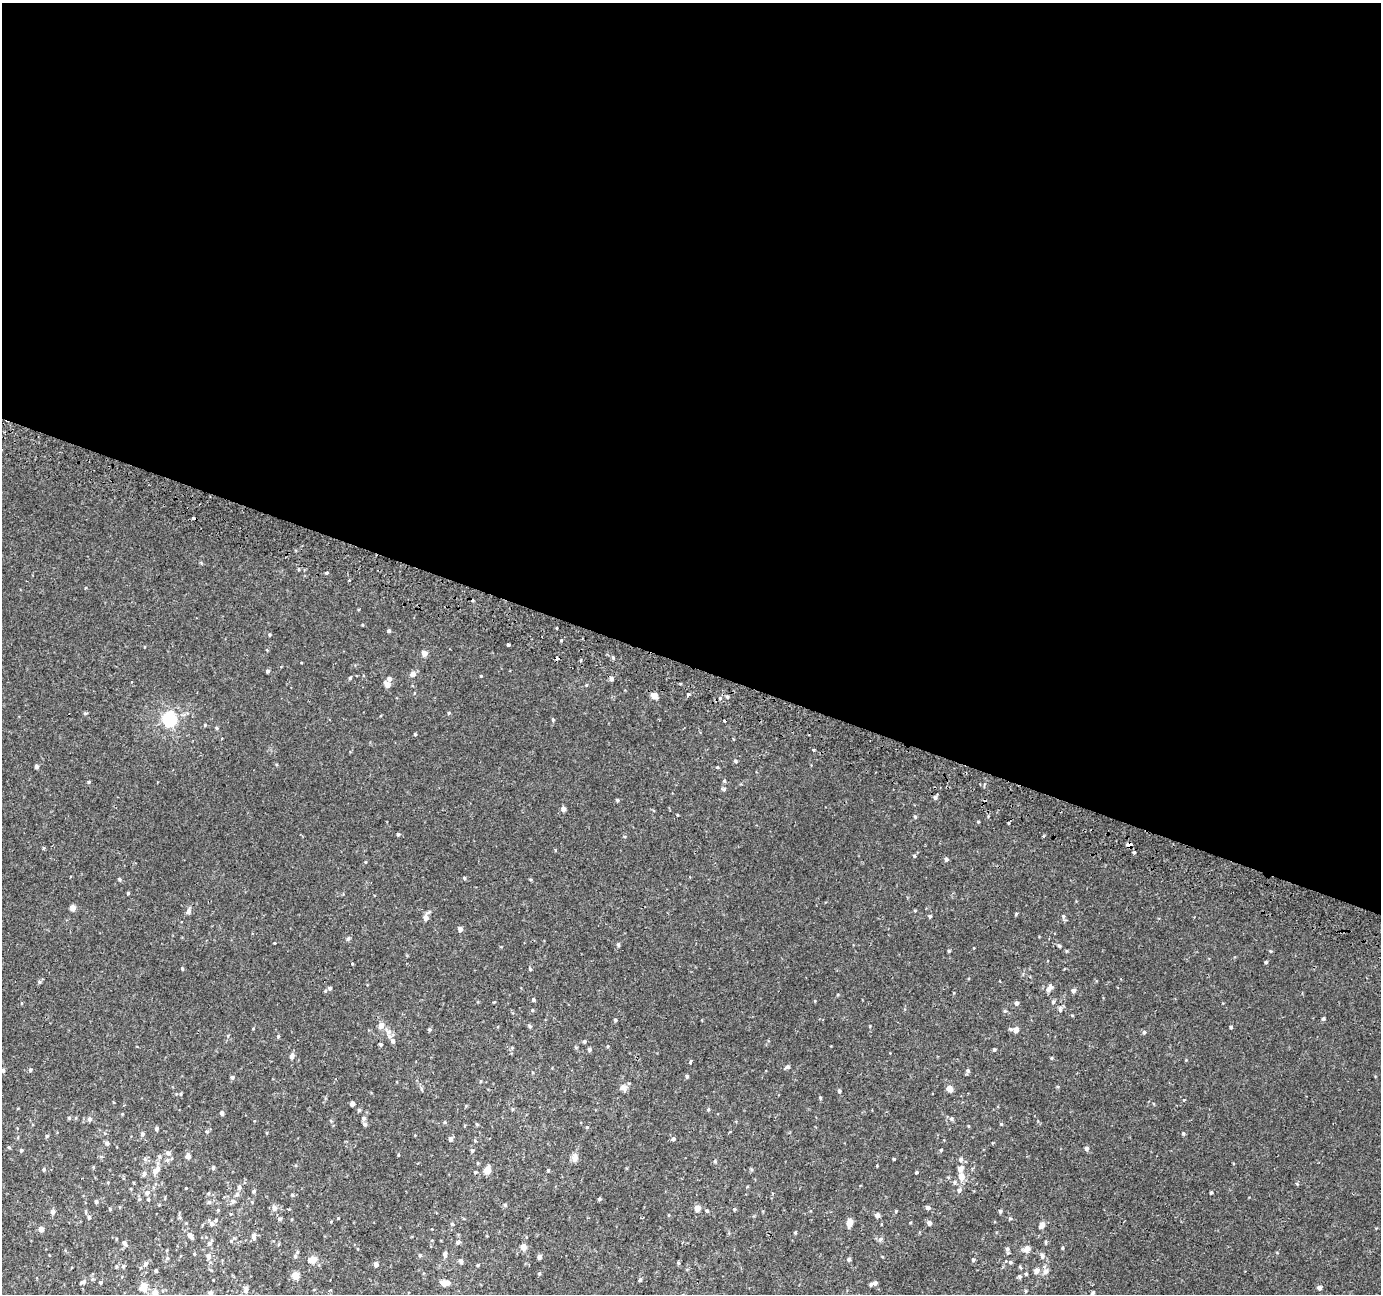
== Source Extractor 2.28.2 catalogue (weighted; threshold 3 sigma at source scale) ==
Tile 3 of 4 x 4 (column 3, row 1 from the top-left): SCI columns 2781-4159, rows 4193-5484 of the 5553 x 5736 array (HDU 1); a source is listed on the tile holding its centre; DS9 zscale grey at full resolution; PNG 1383 x 1296 px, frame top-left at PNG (2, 3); no overlay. Shown black and unused: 51% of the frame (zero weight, under 2 of 3 exposures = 2% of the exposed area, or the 3 px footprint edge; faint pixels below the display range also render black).
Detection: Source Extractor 2.28.2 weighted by HDU 2 'WHT'; one run over the whole footprint, this tile lists its part. Background 9.87e-04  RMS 0.0028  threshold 0.0125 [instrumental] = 3 sigma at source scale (4.5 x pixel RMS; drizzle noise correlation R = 1.50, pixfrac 1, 0.0396/0.0396 arcsec/px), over >= 5 px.
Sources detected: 228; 3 cosmic-ray / hot-pixel residue — not listed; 4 inside a brighter listed object's ellipse — not listed separately; the other 221 listed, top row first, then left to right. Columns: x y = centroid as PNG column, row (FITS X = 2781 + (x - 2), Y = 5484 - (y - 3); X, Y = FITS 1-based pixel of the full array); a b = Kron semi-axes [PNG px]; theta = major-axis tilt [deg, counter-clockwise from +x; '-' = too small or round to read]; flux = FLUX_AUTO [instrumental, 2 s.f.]
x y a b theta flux
326 573 4 3 - 0.32
363 625 4 2 - 0.21
556 628 3 3 - 0.63
389 631 4 4 - 0.43
269 635 4 3 - 0.27
508 645 3 3 - 0.83
424 653 5 5 - 1.6
613 658 4 4 - 0.43
268 671 4 4 - 0.48
413 674 7 5 32 1.2
481 676 3 3 - 0.2
350 678 4 4 - 0.3
389 679 5 5 - 0.9
611 679 5 4 - 0.72
387 684 8 5 -47 1.3
586 685 4 4 - 0.24
688 694 3 3 - 1.8
654 695 8 7 - 1.2
727 697 4 4 - 0.37
720 698 4 4 - 0.29
85 713 5 5 - 0.31
449 713 4 4 - 0.27
169 719 6 6 - 53
553 720 5 3 - 0.26
205 725 4 3 - 0.26
217 728 5 4 - 0.31
415 734 4 4 - 0.25
735 761 5 4 - 0.38
36 767 4 4 - 0.68
717 767 4 3 - 0.26
724 781 5 4 - 0.29
89 782 4 4 - 0.3
935 797 5 4 - 0.63
617 800 5 4 - 0.31
563 809 5 4 - 1.1
915 817 4 4 - 0.28
978 822 4 3 - 0.21
398 834 4 3 - 0.38
1129 845 4 4 - 4.5
1134 853 3 3 - 0.4
946 859 5 5 - 0.53
365 862 5 3 - 0.21
464 878 4 3 - 0.34
120 879 5 4 - 0.37
128 893 3 3 - 0.29
73 908 4 4 - 2.4
189 911 9 5 77 0.71
930 916 5 4 - 0.37
1063 916 5 5 - 0.44
425 918 6 5 - 1.4
460 929 5 4 - 1
348 939 6 5 - 0.42
275 943 3 3 - 0.37
618 945 4 4 - 0.49
1059 946 5 4 - 0.41
949 951 4 3 - 0.3
1266 962 4 3 - 0.36
353 964 3 3 - 1.2
182 968 4 4 - 0.28
530 969 4 3 - 0.29
39 982 6 4 -89 0.36
330 988 5 4 - 0.46
1049 988 11 6 57 0.96
1073 991 5 5 - 0.68
533 1000 4 4 - 0.41
1053 1002 5 5 - 0.37
1017 1003 5 5 - 0.56
1060 1010 6 5 - 0.48
1005 1011 5 4 - 0.34
1323 1019 4 4 - 0.45
615 1020 4 4 - 0.36
529 1026 6 4 -69 0.32
1231 1027 3 3 - 0.36
429 1029 5 4 - 0.34
1010 1029 5 4 - 0.34
1016 1030 5 5 - 1.6
388 1031 12 7 -38 1.3
1144 1032 5 5 - 0.42
278 1036 4 4 - 0.31
393 1041 7 6 - 0.84
584 1041 4 4 - 0.38
381 1044 4 4 - 0.44
589 1050 4 4 - 0.52
994 1050 4 4 - 0.32
292 1056 7 5 68 0.88
690 1062 4 3 - 0.54
787 1067 6 5 - 0.52
3 1070 5 4 - 0.46
30 1070 5 4 - 0.36
968 1070 5 5 - 0.4
687 1076 4 4 - 0.44
232 1077 5 5 - 0.52
623 1088 11 7 18 1.1
421 1089 7 3 -71 0.39
949 1089 6 5 - 2.1
839 1091 4 4 - 0.45
181 1094 5 3 - 0.27
820 1097 5 4 - 0.29
1184 1100 4 4 - 0.26
352 1104 4 4 - 1.2
708 1109 5 4 - 0.33
359 1110 4 4 - 0.35
222 1113 5 4 - 0.6
69 1118 5 4 - 0.27
89 1119 5 5 - 0.7
951 1119 6 6 - 0.48
445 1122 5 4 - 0.3
365 1124 6 5 - 0.53
1001 1124 4 4 - 0.23
587 1127 4 4 - 0.27
156 1129 5 4 - 0.54
207 1132 5 4 - 0.37
142 1134 5 5 - 0.48
1183 1134 5 4 - 0.31
47 1136 5 4 - 0.33
450 1139 5 4 - 0.88
673 1139 5 5 - 0.48
107 1143 5 5 - 0.62
1087 1149 5 5 - 0.75
21 1150 4 4 - 0.34
941 1150 4 3 - 0.29
472 1151 4 4 - 0.31
168 1153 8 5 -25 0.68
398 1155 4 3 - 0.22
188 1156 5 4 - 1.3
574 1158 11 7 88 1.2
894 1159 3 3 - 0.25
961 1159 6 5 - 0.69
715 1161 5 4 - 0.3
213 1167 5 4 - 0.34
44 1169 5 4 - 0.42
156 1170 13 7 50 1.7
487 1170 8 7 - 1.8
548 1170 4 4 - 0.24
475 1172 4 3 - 0.28
917 1172 4 3 - 0.27
144 1173 5 5 - 0.75
961 1176 8 7 - 1.9
954 1182 5 5 - 0.44
239 1187 7 5 -89 0.61
186 1188 3 2 - 0.2
959 1190 7 6 - 0.71
254 1191 5 4 - 0.38
1211 1192 3 3 - 0.31
147 1193 6 6 - 0.78
237 1194 7 6 - 0.6
292 1195 5 3 - 0.25
148 1199 4 3 - 0.31
599 1199 4 4 - 0.4
233 1201 6 5 - 0.54
96 1202 5 3 - 0.5
209 1202 5 5 - 0.43
505 1205 5 5 - 0.3
274 1208 8 6 -71 0.87
697 1208 5 4 - 2.8
928 1208 5 5 - 0.7
110 1209 4 3 - 0.28
288 1209 4 2 - 0.22
734 1209 4 4 - 0.34
707 1211 5 4 - 0.32
1000 1211 4 4 - 0.42
53 1212 5 5 - 0.94
877 1215 5 5 - 0.88
89 1217 4 4 - 0.44
1010 1218 5 3 - 0.29
280 1219 6 4 21 0.36
216 1220 5 4 - 0.33
850 1223 7 5 68 2.5
929 1223 5 4 - 0.92
211 1224 6 6 - 0.81
452 1224 5 4 - 0.26
1042 1225 7 5 70 1.5
41 1229 4 4 - 1.4
795 1233 4 3 - 0.26
190 1236 9 5 -54 1.3
254 1236 9 5 -84 0.93
880 1239 6 4 87 0.45
458 1242 6 4 40 0.52
1046 1242 5 3 - 0.29
124 1243 8 5 -57 0.59
209 1243 7 6 - 0.62
523 1247 5 5 - 2.2
1007 1249 6 5 - 0.61
1027 1249 7 6 - 1.7
194 1254 4 4 - 0.24
420 1255 5 5 - 0.36
445 1255 8 5 89 0.68
208 1256 7 5 -90 1.1
295 1256 6 5 - 0.51
1042 1256 7 5 -78 0.68
539 1257 5 4 - 0.75
167 1258 6 4 -71 0.32
849 1259 5 4 - 0.5
312 1260 7 6 - 2.9
973 1260 4 4 - 0.38
461 1261 6 5 - 0.66
1010 1262 5 4 - 0.35
145 1264 8 5 52 0.69
376 1264 5 4 - 0.83
478 1265 5 3 - 0.24
123 1266 5 3 - 0.29
156 1271 4 3 - 0.44
1036 1271 7 6 - 1.2
1046 1271 8 6 54 1
539 1273 4 4 - 0.33
1026 1274 4 4 - 0.29
295 1276 5 4 - 4.8
1020 1277 5 5 - 0.44
640 1280 5 4 - 0.33
83 1282 10 5 24 0.75
100 1282 4 4 - 0.44
444 1283 6 5 - 1.7
875 1283 6 5 - 0.61
144 1287 5 5 - 5.9
1319 1288 5 4 - 0.84
246 1289 8 5 88 0.79
330 1290 4 3 - 0.45
1025 1291 5 3 - 0.27
155 1293 7 7 - 1.6
210 1293 6 6 - 0.86
1092 1293 6 3 27 0.43
Overlapping masked pixels (flux is a lower limit): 1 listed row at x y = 1129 845
Isophote crosses this tile's border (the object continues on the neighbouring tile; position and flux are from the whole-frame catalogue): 2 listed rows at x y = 155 1293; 210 1293
Unlisted compact peaks at least as high as the median listed source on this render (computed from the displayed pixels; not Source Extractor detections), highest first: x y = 914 856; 561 640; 814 750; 1016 914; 724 789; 1062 1248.